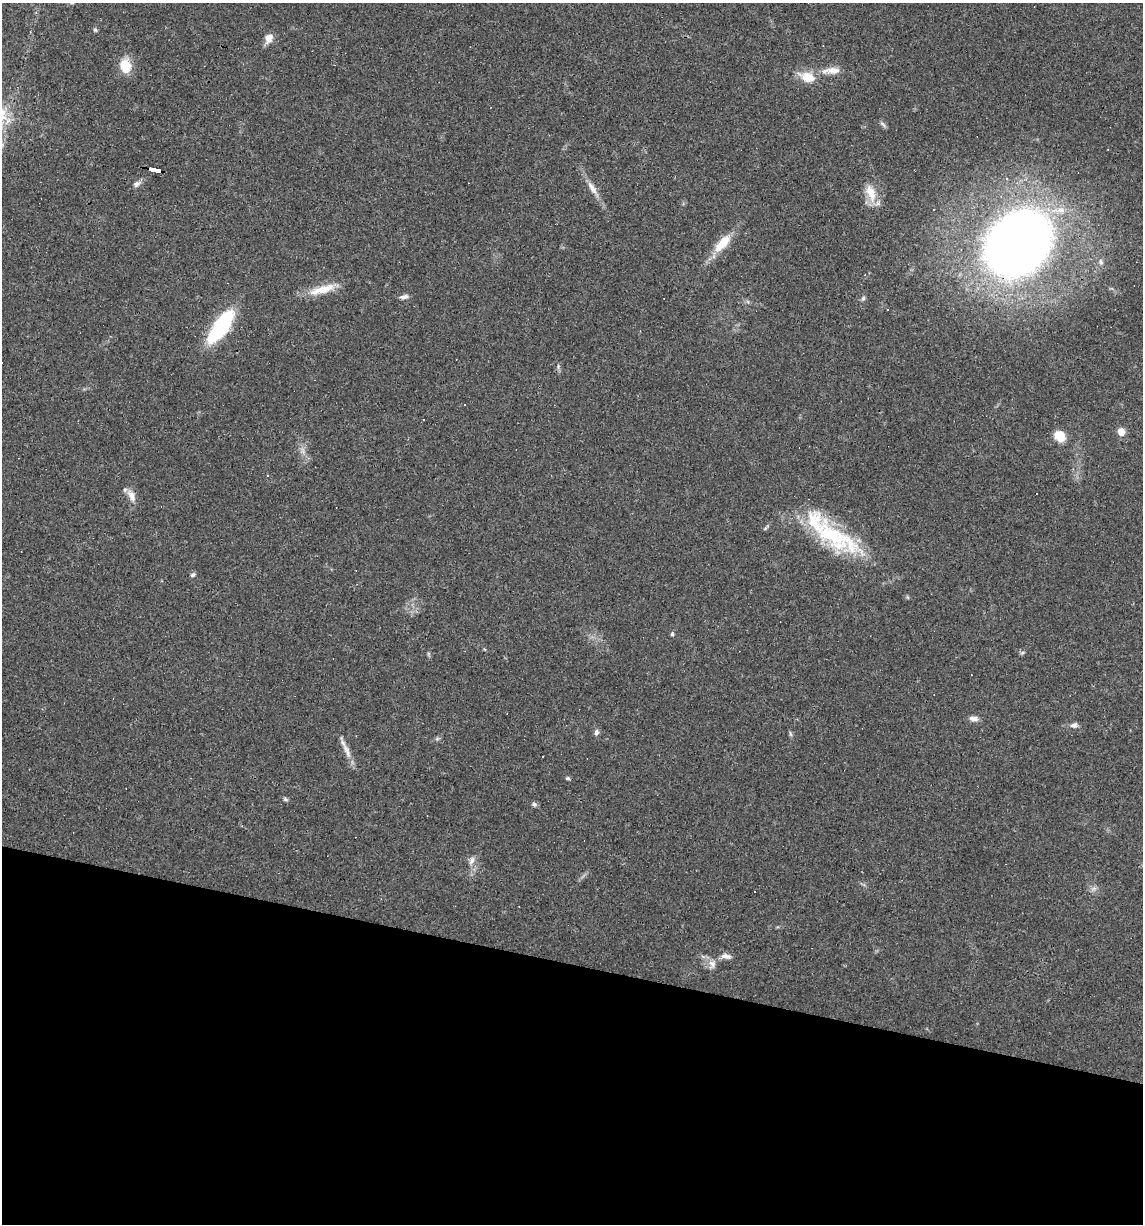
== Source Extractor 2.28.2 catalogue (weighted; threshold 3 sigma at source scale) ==
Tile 15 of 4 x 4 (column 3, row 4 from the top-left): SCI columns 2395-3535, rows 1-1222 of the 4907 x 4887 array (HDU 1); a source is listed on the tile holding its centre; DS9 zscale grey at full resolution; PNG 1145 x 1226 px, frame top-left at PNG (2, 3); no overlay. Shown black and unused: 21% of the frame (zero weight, under 3 of 4 exposures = <1% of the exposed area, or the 3 px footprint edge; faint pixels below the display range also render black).
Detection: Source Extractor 2.28.2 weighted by HDU 2 'WHT'; one run over the whole footprint, this tile lists its part. Background 0.0582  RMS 0.0049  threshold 0.022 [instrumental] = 3 sigma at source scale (4.5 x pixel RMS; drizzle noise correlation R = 1.50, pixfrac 1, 0.05/0.05 arcsec/px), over >= 5 px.
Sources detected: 52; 1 too faint to see at this stretch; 7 cosmic-ray / hot-pixel residue — not listed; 1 inside a brighter listed object's ellipse — not listed separately; the other 43 listed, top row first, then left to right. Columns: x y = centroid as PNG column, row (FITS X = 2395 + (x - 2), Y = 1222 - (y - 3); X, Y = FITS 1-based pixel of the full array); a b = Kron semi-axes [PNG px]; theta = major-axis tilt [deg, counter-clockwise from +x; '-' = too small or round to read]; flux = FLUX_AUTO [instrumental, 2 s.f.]
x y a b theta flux
72 3 5 5 - 0.75
95 30 6 5 - 0.74
269 38 12 9 68 4.1
125 66 18 13 -79 9.9
832 71 28 9 2 6.3
808 77 20 12 -18 8.6
883 124 10 4 -45 1.1
155 171 13 3 -11 110
1006 178 4 4 - 0.88
137 184 11 7 33 2
592 188 21 7 -57 4.5
871 193 24 11 -70 8.6
723 243 25 10 47 11
1018 243 54 40 50 570
1101 262 8 6 -78 1.5
322 289 39 10 16 10
404 297 12 5 11 1.7
863 298 7 5 63 0.98
221 326 37 13 55 45
558 366 8 3 85 0.9
424 419 3 2 - 0.54
1121 432 8 7 - 4.4
1060 436 13 10 -39 7.1
268 475 3 3 - 0.42
131 495 17 8 -64 4.1
766 528 10 2 54 0.71
836 537 76 26 -32 50
193 575 7 5 39 0.95
672 634 5 5 - 0.86
1022 653 7 3 19 0.74
973 718 12 6 -6 2.6
1074 725 10 7 8 1.9
596 732 9 6 77 1.5
790 734 7 4 -71 0.78
347 751 24 7 -68 4.5
543 756 3 3 - 0.84
568 778 6 4 -1 0.79
285 799 7 5 -18 0.88
534 805 8 5 -9 1.1
472 860 12 6 62 2.2
1094 888 7 4 19 1.3
726 956 15 7 -8 2.5
712 964 12 10 80 3.4
Overlapping masked pixels (flux is a lower limit): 1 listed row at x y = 155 171
Isophote crosses this tile's border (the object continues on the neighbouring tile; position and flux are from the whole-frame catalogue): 1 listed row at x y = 72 3